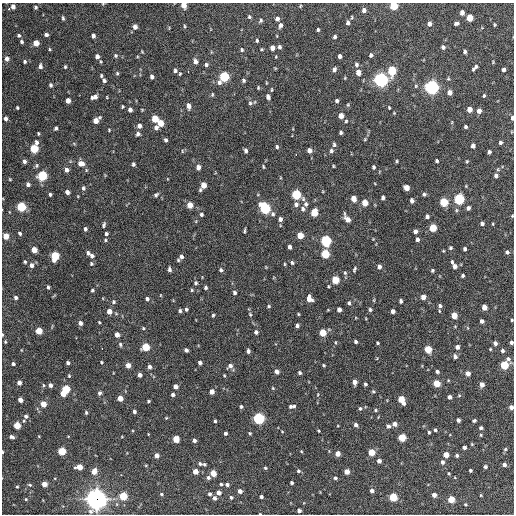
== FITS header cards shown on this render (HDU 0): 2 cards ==
NAXIS1  =                  512 / Axis length
NAXIS2  =                  512 / Axis length

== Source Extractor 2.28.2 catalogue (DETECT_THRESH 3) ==
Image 512 x 512 px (HDU 0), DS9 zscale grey, 1 PNG px = 1 image px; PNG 516 x 516 px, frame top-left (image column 1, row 512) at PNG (2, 3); no overlay
Background 1180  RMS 34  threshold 102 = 3 sigma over >= 5 px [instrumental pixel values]
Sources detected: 377; all 377 listed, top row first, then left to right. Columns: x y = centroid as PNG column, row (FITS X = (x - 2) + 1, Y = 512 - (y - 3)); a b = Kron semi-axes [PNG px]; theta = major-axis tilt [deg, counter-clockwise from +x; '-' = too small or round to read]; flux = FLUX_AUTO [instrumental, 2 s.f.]
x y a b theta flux
184 5 5 4 - 2.4e+04
13 6 4 4 - 9.7e+03
300 6 4 3 - 1.9e+03
393 6 5 5 - 7.9e+04
36 7 5 4 - 3.7e+03
9 9 3 2 - 2.5e+03
364 10 5 4 - 9.0e+03
462 13 4 4 - 1.2e+04
249 17 5 4 - 3.2e+03
352 17 4 3 - 2.4e+03
63 18 6 3 -75 3.3e+03
470 18 5 4 - 4.5e+04
277 19 4 4 - 7.1e+03
261 21 5 4 - 3.5e+03
348 23 5 4 - 6.4e+03
456 23 5 3 - 5.2e+03
429 24 4 4 - 1.1e+04
280 25 6 4 76 6.9e+03
495 25 4 3 - 2.3e+03
184 26 5 3 - 2.4e+03
135 27 5 4 - 1.1e+04
318 30 4 3 - 3.5e+03
19 35 4 4 - 4.3e+03
46 35 4 4 - 5.9e+03
93 36 4 4 - 7.7e+03
335 37 4 3 - 5.1e+03
257 41 4 3 - 2.9e+03
22 42 5 4 - 4.1e+03
36 43 5 4 - 3.1e+04
279 47 5 4 - 5.1e+03
443 47 4 4 - 5.3e+03
272 48 5 4 - 1.4e+04
50 49 4 3 - 2.3e+03
242 50 5 4 - 3.0e+03
142 52 5 3 - 2.1e+03
465 52 4 3 - 5.5e+03
371 55 5 4 - 4.6e+03
97 56 6 5 - 9.7e+03
115 56 5 5 - 3.6e+03
340 56 4 4 - 7.3e+03
7 59 6 5 - 9.0e+03
195 61 6 5 - 1.0e+04
25 62 5 4 - 3.4e+03
356 64 6 5 - 4.8e+03
206 65 5 4 - 5.0e+03
40 66 7 4 -85 6.7e+03
65 67 4 3 - 3.0e+03
475 67 7 3 48 6.5e+03
334 69 5 4 - 6.8e+03
503 69 4 3 - 7.6e+03
175 70 5 4 - 5.3e+03
392 70 6 5 - 1.2e+05
188 71 3 2 - 3.3e+03
358 72 6 5 - 1.5e+04
117 73 5 4 - 3.3e+03
180 74 4 3 - 2.5e+03
101 76 5 4 - 2.7e+03
152 77 4 4 - 8.2e+03
224 77 5 5 - 1.9e+05
104 80 4 3 - 5.0e+03
243 80 5 4 - 4.0e+03
381 80 6 5 - 7.9e+05
219 82 7 5 70 7.2e+03
266 83 4 3 - 1.6e+03
51 85 5 4 - 4.7e+03
431 87 6 5 - 7.4e+05
258 88 5 4 - 2.6e+03
272 90 6 3 89 2.3e+03
450 92 5 4 - 1.4e+04
212 95 6 4 87 3.0e+03
484 95 4 3 - 2.7e+03
94 97 7 4 22 1.1e+04
268 97 6 4 -78 7.6e+03
68 101 5 4 - 1.6e+04
337 101 4 4 - 4.7e+03
250 103 6 6 - 4.6e+03
348 105 5 4 - 2.7e+03
188 106 6 4 -80 1.2e+04
123 107 4 3 - 2.4e+03
17 108 3 3 - 3.0e+03
389 108 3 2 - 2.1e+03
469 109 5 4 - 2.1e+04
130 110 4 4 - 9.8e+03
479 111 5 4 - 1.2e+04
394 113 3 3 - 1.6e+03
341 116 5 4 - 1.7e+04
6 118 4 3 - 6.4e+03
512 118 5 3 - 7.4e+03
155 119 5 5 - 5.2e+04
96 120 6 4 45 2.2e+04
346 121 5 4 - 2.7e+03
160 123 5 4 - 3.4e+04
139 126 5 5 - 1.0e+04
465 127 4 3 - 3.9e+03
56 128 4 3 - 4.2e+03
156 128 5 5 - 7.3e+03
109 130 4 3 - 2.1e+03
341 133 4 3 - 4.3e+03
38 134 3 3 - 2.6e+03
138 134 6 5 - 6.6e+03
365 139 5 4 - 2.2e+03
166 140 4 3 - 4.0e+03
500 142 4 4 - 4.3e+03
334 144 6 4 -83 4.7e+03
473 146 4 4 - 9.8e+03
277 147 5 4 - 3.9e+03
34 148 7 5 72 1.1e+05
309 150 5 4 - 1.1e+04
182 151 5 3 - 2.3e+03
246 151 5 4 - 5.5e+03
331 151 5 5 - 5.0e+03
489 152 4 3 - 5.3e+03
296 155 3 2 - 4.5e+03
24 161 4 3 - 5.5e+03
396 161 5 3 - 2.5e+03
437 161 4 3 - 4.0e+03
467 161 4 4 - 2.2e+03
81 164 6 5 - 1.8e+04
133 164 4 3 - 4.6e+03
333 166 3 2 - 2.0e+03
198 167 5 4 - 1.2e+04
263 167 5 3 - 2.3e+03
373 167 4 3 - 4.0e+03
498 169 6 3 72 2.8e+03
66 170 5 5 - 8.3e+03
86 170 5 3 - 2.1e+03
496 175 5 4 - 6.3e+03
42 176 5 5 - 1.6e+05
10 179 3 3 - 1.8e+03
28 184 4 4 - 7.1e+03
203 186 7 4 61 3.0e+04
466 186 3 3 - 1.7e+03
83 188 6 5 - 4.9e+03
406 188 5 4 - 1.8e+04
67 192 4 4 - 1.0e+04
50 194 4 3 - 3.4e+03
424 194 5 4 - 3.8e+03
156 195 6 4 46 4.4e+03
296 195 6 5 - 1.6e+05
383 198 4 4 - 6.1e+03
353 199 5 4 - 2.0e+04
459 199 5 5 - 2.4e+05
412 200 4 4 - 7.8e+03
444 202 5 5 - 9.8e+04
365 203 5 4 - 3.8e+04
296 204 6 6 - 7.6e+03
306 204 6 5 - 5.6e+03
190 205 5 4 - 3.2e+04
21 207 5 5 - 1.4e+05
265 208 7 5 -61 2.3e+05
468 208 4 4 - 7.0e+03
303 209 6 5 - 6.3e+03
314 213 5 5 - 6.4e+04
201 214 5 4 - 4.4e+03
273 214 6 5 - 4.9e+03
512 216 4 3 - 2.0e+03
427 217 4 4 - 6.0e+03
280 219 5 4 - 7.8e+03
347 219 9 4 -57 1.6e+04
482 224 4 4 - 6.2e+03
493 224 4 2 - 1.8e+03
104 225 6 3 75 4.2e+03
433 228 5 4 - 6.7e+04
85 229 5 4 - 5.0e+03
245 231 7 2 83 2.9e+03
415 231 4 4 - 8.6e+03
20 233 4 3 - 4.5e+03
106 234 4 3 - 4.6e+03
300 235 5 4 - 4.2e+04
6 236 5 4 - 3.1e+04
373 239 4 4 - 1.5e+03
417 239 4 3 - 6.6e+03
105 240 4 4 - 2.5e+03
326 241 6 5 - 2.4e+05
289 247 5 3 - 8.0e+03
450 248 4 4 - 3.7e+03
465 249 4 3 - 5.0e+03
34 250 5 4 - 2.9e+04
507 252 4 4 - 4.7e+03
88 253 5 4 - 5.7e+03
325 254 5 5 - 9.9e+04
55 256 6 5 - 1.0e+05
92 256 5 5 - 5.6e+03
181 257 5 4 - 6.7e+03
178 260 5 4 - 3.0e+03
25 262 4 3 - 3.0e+03
292 263 5 4 - 3.8e+03
91 264 5 5 - 3.6e+03
284 264 4 3 - 2.2e+03
31 265 5 5 - 8.9e+03
454 265 9 4 -61 1.2e+04
379 267 5 4 - 8.3e+03
169 269 5 4 - 5.9e+03
354 269 6 3 72 3.3e+03
221 270 5 4 - 4.7e+03
432 270 4 4 - 3.7e+03
345 273 6 5 - 3.7e+03
462 276 3 3 - 3.7e+03
335 280 5 5 - 7.2e+04
196 283 5 4 - 3.8e+03
48 287 4 3 - 3.9e+03
205 287 4 4 - 4.4e+03
92 290 4 3 - 3.9e+03
192 290 4 4 - 2.6e+03
234 293 4 4 - 4.5e+03
160 295 4 3 - 1.6e+03
16 297 4 3 - 4.9e+03
423 297 4 4 - 1.8e+04
147 299 4 4 - 5.7e+03
309 299 6 5 - 2.0e+04
374 300 6 3 72 2.2e+03
401 301 4 3 - 4.8e+03
114 302 5 5 - 4.2e+03
349 303 5 4 - 4.2e+03
269 306 5 4 - 2.9e+03
440 306 5 4 - 4.7e+03
484 307 4 4 - 2.1e+04
186 309 4 4 - 4.1e+03
370 309 5 4 - 4.1e+03
339 310 4 4 - 1.1e+04
109 311 5 4 - 1.8e+04
180 311 4 3 - 4.0e+03
393 311 4 4 - 9.2e+03
439 311 4 3 - 1.9e+03
250 314 5 4 - 2.9e+03
298 314 4 3 - 2.1e+03
213 315 4 3 - 2.9e+03
454 315 5 4 - 3.6e+04
512 320 3 2 - 2.4e+03
482 321 4 4 - 7.7e+03
99 322 3 2 - 2.2e+03
80 323 4 4 - 1.0e+04
297 325 4 4 - 6.2e+03
143 328 4 4 - 2.6e+03
39 331 5 4 - 4.2e+04
256 332 4 4 - 6.1e+03
323 333 5 4 - 4.8e+04
117 335 4 4 - 1.4e+04
5 342 4 3 - 2.3e+03
355 342 4 3 - 4.5e+03
511 342 4 3 - 4.7e+03
377 343 3 3 - 2.5e+03
495 343 4 4 - 7.3e+03
120 344 6 4 -75 3.7e+03
145 347 5 5 - 7.9e+04
457 347 4 4 - 9.8e+03
102 349 2 2 - 2.7e+03
428 349 5 4 - 6.2e+04
490 349 3 3 - 1.9e+03
186 350 4 4 - 6.6e+03
248 351 5 4 - 5.2e+03
502 351 4 3 - 5.2e+03
455 356 5 4 - 6.8e+03
508 359 5 5 - 5.1e+03
101 362 3 3 - 2.4e+03
68 363 4 3 - 4.8e+03
200 363 4 4 - 6.3e+03
13 364 4 3 - 5.0e+03
128 365 5 4 - 1.7e+04
324 365 3 3 - 2.6e+03
504 365 5 5 - 1.0e+05
230 366 6 5 - 8.5e+03
149 367 5 4 - 7.3e+03
277 372 5 4 - 1.1e+04
437 372 4 3 - 5.3e+03
299 373 4 3 - 4.4e+03
468 373 4 4 - 1.3e+04
140 375 4 4 - 9.9e+03
224 375 3 3 - 2.0e+03
69 376 5 4 - 2.6e+03
354 382 5 4 - 1.4e+04
19 383 4 4 - 1.0e+04
436 383 5 4 - 5.2e+04
365 384 4 3 - 4.0e+03
482 384 4 4 - 1.3e+04
43 385 5 3 - 2.4e+03
50 385 4 4 - 7.5e+03
176 387 4 4 - 1.2e+04
273 388 4 4 - 2.0e+03
66 389 5 5 - 8.0e+04
373 391 5 3 - 3.0e+03
212 392 4 4 - 1.5e+04
99 393 5 5 - 5.6e+03
63 394 5 4 - 2.6e+04
318 394 4 3 - 1.7e+03
173 395 4 4 - 5.9e+03
459 395 4 4 - 2.2e+03
450 397 4 4 - 8.3e+03
120 398 4 4 - 2.4e+04
20 400 4 4 - 1.3e+04
401 400 7 4 -62 4.7e+04
148 401 3 3 - 2.7e+03
43 404 4 4 - 2.7e+04
241 406 4 4 - 4.0e+03
290 406 5 4 - 4.1e+03
294 406 4 3 - 3.1e+03
511 407 4 4 - 1.1e+04
360 408 5 4 - 3.6e+03
376 410 5 4 - 2.8e+03
134 411 4 3 - 5.7e+03
86 412 5 4 - 3.5e+03
26 416 6 5 - 6.6e+03
166 418 5 3 - 2.0e+03
258 418 5 5 - 3.4e+05
458 420 4 4 - 7.7e+03
215 421 3 3 - 3.7e+03
474 421 4 3 - 3.8e+03
395 424 4 4 - 1.1e+04
17 425 5 4 - 4.5e+04
356 425 5 4 - 5.9e+03
388 426 5 4 - 5.5e+03
481 428 4 3 - 5.0e+03
435 430 4 3 - 3.4e+03
282 431 4 2 - 1.4e+03
318 431 3 2 - 2.2e+03
429 432 3 3 - 3.0e+03
225 433 4 3 - 5.4e+03
250 433 4 3 - 2.6e+03
481 435 4 4 - 2.1e+03
39 436 4 3 - 1.6e+03
11 437 5 3 - 6.5e+03
402 437 5 5 - 7.1e+04
176 439 5 4 - 5.1e+04
194 440 4 4 - 7.5e+03
472 444 4 4 - 2.0e+03
464 447 4 3 - 6.8e+03
505 449 5 4 - 2.8e+03
62 451 5 5 - 8.1e+04
301 451 4 3 - 1.8e+03
2 452 4 2 - 2.9e+03
371 452 5 4 - 4.5e+04
338 454 4 4 - 1.8e+04
156 455 4 4 - 1.2e+04
446 455 4 4 - 2.7e+04
457 455 4 4 - 4.3e+03
379 461 4 4 - 1.0e+04
442 462 5 4 - 6.1e+03
200 464 5 4 - 4.6e+03
204 464 4 3 - 3.5e+03
146 465 4 2 - 1.8e+03
504 465 4 4 - 8.0e+03
79 467 5 4 - 2.8e+04
485 467 4 3 - 4.6e+03
265 468 4 3 - 2.7e+03
470 470 3 3 - 3.6e+03
94 471 6 5 - 1.9e+04
195 471 4 4 - 2.2e+04
298 471 4 4 - 4.0e+03
347 472 4 4 - 2.1e+04
213 473 5 4 - 3.9e+04
449 473 4 3 - 2.4e+03
208 478 5 5 - 5.7e+03
335 478 4 3 - 4.9e+03
292 483 3 3 - 3.5e+03
44 484 4 4 - 2.2e+04
221 484 4 3 - 2.9e+03
227 484 4 4 - 6.1e+03
30 485 6 4 -8 3.1e+03
17 487 4 3 - 2.4e+03
372 490 4 4 - 8.0e+03
240 491 4 4 - 9.9e+03
218 493 4 4 - 1.2e+04
161 494 5 4 - 3.3e+03
210 494 4 4 - 4.7e+03
434 495 4 4 - 1.2e+04
481 495 4 3 - 1.8e+03
123 496 5 5 - 8.4e+04
231 497 5 5 - 4.0e+03
261 497 4 3 - 5.2e+03
393 497 5 5 - 9.3e+04
215 498 5 4 - 7.1e+03
26 499 4 3 - 2.3e+03
96 499 8 8 - 1.5e+06
451 499 4 4 - 4.8e+04
465 504 3 3 - 2.8e+03
299 511 4 4 - 7.9e+03
260 514 3 2 - 1.9e+03
At the frame edge (FLAGS 8, measured only in part): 10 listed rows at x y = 184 5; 393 6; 512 118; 512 216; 512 320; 5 342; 511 342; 511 407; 2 452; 260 514